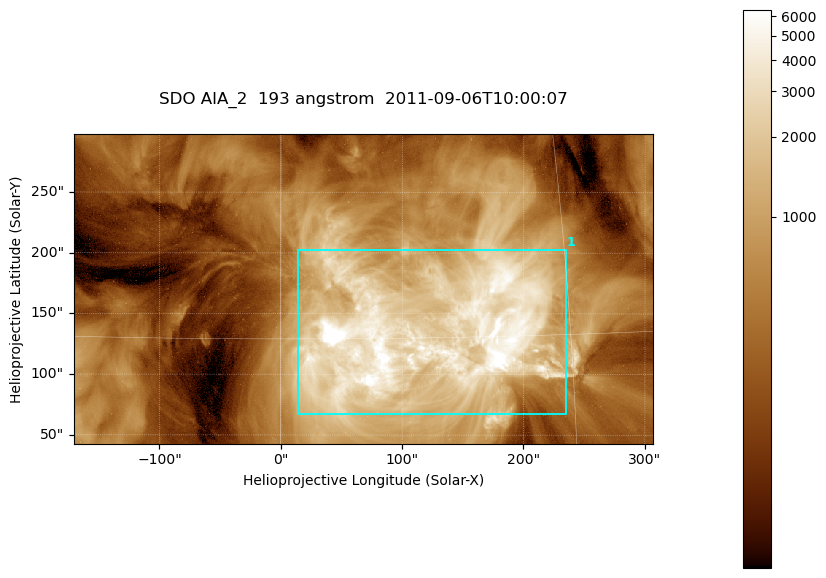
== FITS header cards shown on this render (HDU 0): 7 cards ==
TELESCOP= 'SDO     '           /
INSTRUME= 'AIA_2   '           /
WAVELNTH=                  193 /
WAVEUNIT= 'angstrom'           /
DATE-OBS= '2011-09-06T10:00:07.84' /
CTYPE1  = 'HPLN-TAN'           /
CTYPE2  = 'HPLT-TAN'           /

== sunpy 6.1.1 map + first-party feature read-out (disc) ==
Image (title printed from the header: SDO AIA_2  193 angstrom  2011-09-06T10:00:07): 794 x 424 px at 0.601 arcsec/px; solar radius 952 arcsec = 1584 px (partial field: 4.3% of the solar disc is inside the frame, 100% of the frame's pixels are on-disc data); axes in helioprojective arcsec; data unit not stated in the header (colour bar unlabelled)
Pointing: header CRPIX1/2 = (2043.76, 2047.55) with CRVAL1/2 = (0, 0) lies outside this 794 x 424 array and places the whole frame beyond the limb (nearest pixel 1.3 R_sun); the SolarSoft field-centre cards XCEN/YCEN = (67.8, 170.3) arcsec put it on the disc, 1654 arcsec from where CRPIX/CRVAL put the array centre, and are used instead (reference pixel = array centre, CRVAL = XCEN/YCEN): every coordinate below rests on XCEN/YCEN
Orientation: roll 0.0563 deg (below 1 deg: not rotated)
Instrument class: DISC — disc imager (sunpy class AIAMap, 193 A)
Bright regions (active regions / flare kernels): reference = the on-disc median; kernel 7 px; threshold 5 sigma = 1959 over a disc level ~481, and >= 1.15x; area >= 336 px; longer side >= 5 px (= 3 arcsec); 1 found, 1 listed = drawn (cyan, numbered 1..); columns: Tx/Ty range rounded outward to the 2 arcsec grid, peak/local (2 s.f.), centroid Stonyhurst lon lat
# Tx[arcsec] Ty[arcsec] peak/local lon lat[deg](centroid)
1 14..236 66..204 26 +8 +15